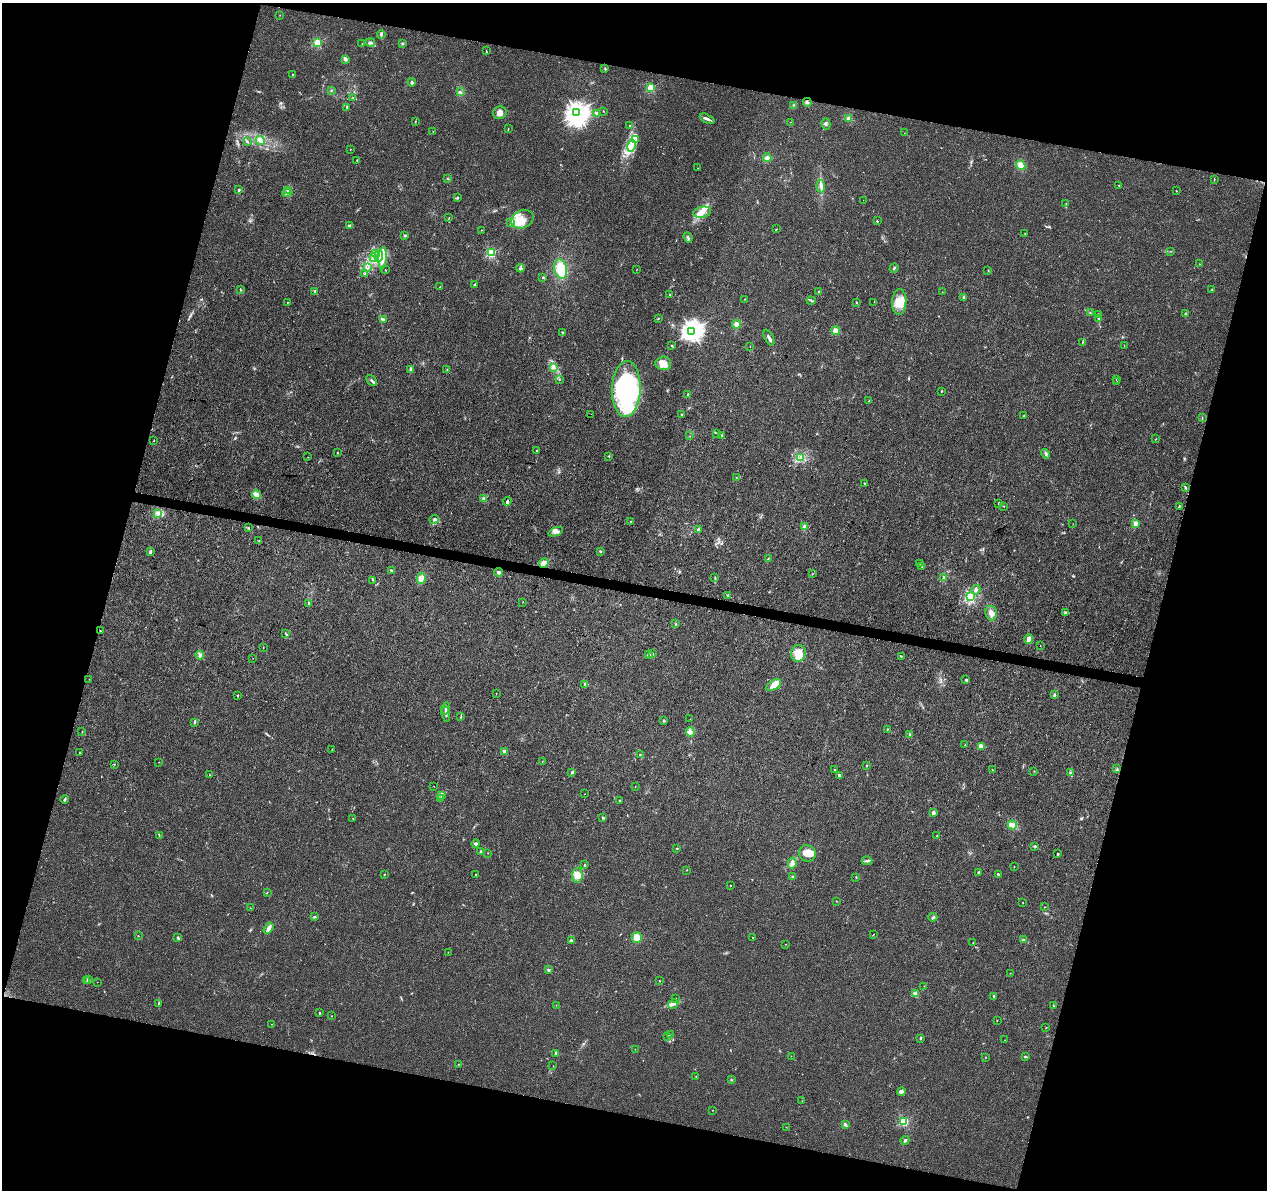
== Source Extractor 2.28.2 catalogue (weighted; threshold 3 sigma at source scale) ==
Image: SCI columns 2-5061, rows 227-4977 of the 5076 x 5262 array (HDU 1 of 3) = the unmasked area's bounding box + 8 px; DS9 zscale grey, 4 x 4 block average (1 PNG px = mean of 4 x 4 image px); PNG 1269 x 1192 px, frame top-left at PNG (2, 3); each listed source drawn as its Kron ellipse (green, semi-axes under 4 px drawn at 4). Shown black and unused: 31% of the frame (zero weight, under 3 of 4 exposures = <1% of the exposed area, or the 3 px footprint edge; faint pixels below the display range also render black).
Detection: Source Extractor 2.28.2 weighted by HDU 2 'WHT'. Background 0.0195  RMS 0.0029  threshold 0.0131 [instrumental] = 3 sigma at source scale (4.5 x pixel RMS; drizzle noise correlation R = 1.50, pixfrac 1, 0.0396/0.0396 arcsec/px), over >= 5 px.
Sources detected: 356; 2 too faint to see at this stretch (4 x 4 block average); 5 inside a brighter object's white glare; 1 cosmic-ray / hot-pixel residue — neither listed nor drawn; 7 coinciding with a brighter row at this scale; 30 inside a brighter listed object's ellipse — not listed separately; the other 311 listed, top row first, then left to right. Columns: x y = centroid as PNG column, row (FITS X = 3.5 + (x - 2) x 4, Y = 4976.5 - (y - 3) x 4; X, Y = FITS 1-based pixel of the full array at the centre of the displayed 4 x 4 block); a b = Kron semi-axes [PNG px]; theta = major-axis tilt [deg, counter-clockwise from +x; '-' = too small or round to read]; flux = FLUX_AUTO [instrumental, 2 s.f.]
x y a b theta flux
280 15 2 2 - 0.47
381 35 4 2 - 2.1
371 42 4 3 - 4.1
317 43 2 2 - 130
362 43 2 2 - 0.54
402 43 3 2 - 2
486 50 2 2 - 0.76
345 59 3 3 - 3.5
605 69 3 2 - 1.5
293 74 2 2 - 1.2
412 82 4 3 - 3.7
651 88 2 2 - 110
331 90 2 2 - 0.84
460 92 3 3 - 2.5
353 98 2 2 - 0.78
807 102 4 2 - 3.1
793 105 2 2 - 1.5
347 107 3 2 - 1.6
603 111 2 2 - 0.72
577 112 3 3 - 1200
500 113 7 6 - 9
596 113 3 3 - 3.7
849 118 4 3 - 3.5
707 119 8 2 -25 4.5
415 121 3 2 - 0.74
790 122 2 2 - 0.62
826 124 6 2 -73 2.5
629 125 2 2 - 0.78
508 129 2 2 - 0.99
433 131 2 2 - 0.81
904 133 2 2 - 0.26
636 140 4 2 - 2.6
260 141 5 2 - 3.7
247 142 3 2 - 1.3
631 146 6 3 77 7.2
350 150 2 2 - 0.54
767 158 4 3 - 5.7
357 160 2 2 - 2
1021 165 5 4 - 12
698 168 2 2 - 0.39
448 179 2 2 - 0.91
1214 179 3 2 - 1
1119 185 2 2 - 0.75
821 186 6 3 -83 7
238 190 3 2 - 2.2
287 190 2 2 - 0.9
1176 191 2 2 - 1.9
287 193 5 2 - 2.8
458 198 3 2 - 1.7
863 200 2 2 - 0.29
1066 204 3 2 - 1.2
702 212 9 5 11 14
449 218 2 2 - 0.63
522 219 11 8 24 21
877 221 2 2 - 1.9
511 223 2 2 - 1.7
350 226 4 3 - 2.6
777 229 2 2 - 0.75
481 230 2 2 - 0.53
1025 233 2 2 - 0.42
404 235 4 2 - 1.8
688 237 5 2 - 2.4
1171 251 2 2 - 0.61
491 253 2 2 - 190
376 254 4 2 - 3.6
379 256 6 3 83 6.7
373 257 2 2 - 1.5
383 258 11 4 86 12
1200 264 3 2 - 0.86
368 268 2 2 - 1.5
520 268 4 3 - 2.8
894 268 4 2 - 2.1
561 269 10 6 -77 34
385 270 2 2 - 0.75
637 270 2 2 - 0.47
988 270 2 2 - 0.76
364 274 2 2 - 1
543 278 2 2 - 4.3
474 285 3 2 - 1.4
440 287 2 2 - 0.77
240 289 2 2 - 0.85
1212 290 2 2 - 0.82
315 291 3 2 - 1.5
818 291 2 2 - 1.1
942 292 2 2 - 0.61
670 295 2 2 - 1.6
964 297 3 2 - 5.5
744 299 2 2 - 0.56
811 300 4 2 - 2.2
287 302 2 2 - 0.73
874 302 2 2 - 0.45
899 302 13 7 86 22
857 303 2 2 - 1.9
1090 313 2 2 - 0.9
1185 314 2 2 - 1.1
1098 315 4 2 - 1.6
1098 318 2 2 - 1.1
658 319 2 2 - 0.82
383 320 2 2 - 1
736 324 4 3 - 7.4
692 331 3 3 - 1000
836 331 4 3 - 5.2
562 332 2 2 - 0.8
769 338 9 2 -64 5.1
1082 343 3 2 - 1
672 346 3 2 - 1.4
750 346 2 2 - 0.37
1124 346 2 2 - 0.33
663 363 8 6 4 20
553 367 2 2 - 6.5
411 369 2 2 - 24
447 370 2 2 - 0.68
559 379 2 2 - 1.1
1116 379 2 2 - 0.47
372 381 6 2 -49 3.8
1117 381 2 2 - 0.52
626 389 28 14 88 300
941 391 2 2 - 2.5
688 394 2 2 - 4.9
869 401 2 2 - 0.85
591 414 2 2 - 1.4
681 414 2 2 - 3.3
1024 416 2 2 - 1.2
1202 417 2 2 - 0.97
717 433 2 2 - 1.2
722 435 2 2 - 1.1
690 436 2 2 - 0.41
1156 439 2 2 - 0.5
154 441 2 2 - 0.91
537 451 2 2 - 5.5
337 453 2 2 - 0.69
1046 454 5 3 - 3.3
609 456 2 2 - 1.1
308 457 2 2 - 0.56
800 458 4 2 - 3
736 477 2 2 - 0.37
865 484 3 2 - 1.1
1185 488 3 2 - 1.7
257 495 5 4 - 6.2
484 499 4 3 - 3.5
507 501 4 2 - 3.1
999 503 3 2 - 1.9
1179 506 2 2 - 0.78
1004 507 2 2 - 0.67
158 513 4 2 - 2.8
434 519 4 3 - 3.8
630 521 2 2 - 0.43
1135 523 2 2 - 36
1073 524 2 2 - 0.39
804 527 3 3 - 4.1
248 528 2 2 - 0.9
698 529 3 2 - 2
556 532 8 3 20 5.7
259 541 2 2 - 1.1
600 551 3 2 - 1.3
150 552 3 2 - 3.7
768 558 2 2 - 0.85
544 563 5 4 - 11
920 563 2 2 - 0.43
922 567 2 2 - 0.59
391 570 4 2 - 1.9
499 572 4 2 - 3.9
812 574 2 2 - 0.71
715 577 4 2 - 1.4
421 578 5 4 - 12
944 578 3 2 - 1.9
373 580 2 2 - 0.61
976 590 5 3 - 3.5
728 596 3 2 - 2
970 596 2 2 - 310
523 602 2 2 - 0.45
309 603 2 2 - 16
991 613 7 5 -76 10
1066 613 3 2 - 3.4
675 624 2 2 - 0.96
100 631 2 2 - 0.89
285 633 3 2 - 1.4
1028 639 5 2 - 11
1040 646 2 2 - 3.6
263 647 2 2 - 0.56
798 653 8 7 - 21
652 654 2 2 - 0.59
200 655 4 2 - 4.1
649 655 3 2 - 0.66
901 656 2 2 - 0.6
253 658 2 2 - 0.81
89 679 2 2 - 0.39
966 680 3 2 - 2
585 684 2 2 - 1.1
774 685 8 4 33 14
496 694 2 2 - 0.58
237 695 2 2 - 0.82
1054 695 3 2 - 2.8
446 709 6 2 75 3.4
446 714 8 2 -81 3.1
461 717 3 2 - 0.93
690 719 2 2 - 0.31
664 721 3 2 - 2.2
195 722 3 2 - 1.8
887 729 2 2 - 0.63
82 732 2 2 - 0.55
690 732 5 3 - 4.3
910 734 2 2 - 6.6
965 745 2 2 - 1.5
981 746 2 2 - 38
332 749 2 2 - 0.54
504 751 2 2 - 24
79 753 2 2 - 1.9
640 755 3 2 - 0.94
542 761 2 2 - 0.37
159 762 2 2 - 0.36
114 764 2 2 - 0.63
867 766 2 2 - 0.78
1117 769 2 2 - 1.1
834 770 2 2 - 1.9
992 770 3 2 - 1.1
1034 771 2 2 - 0.69
572 772 3 3 - 2.5
1071 773 2 2 - 1.3
210 775 2 2 - 0.41
839 775 2 2 - 9.2
434 786 2 2 - 2.3
635 786 2 2 - 1.2
585 794 2 2 - 0.32
441 795 3 2 - 2.2
65 799 4 2 - 2.3
441 799 2 2 - 0.54
620 801 3 2 - 1.1
933 813 2 2 - 20
353 818 2 2 - 0.85
603 818 2 2 - 5.4
1012 825 5 4 - 8.8
937 835 2 2 - 0.62
159 836 2 2 - 1.2
476 844 4 2 - 3.4
1035 846 4 2 - 2.4
677 849 3 2 - 1.1
480 852 3 3 - 2.9
488 853 2 2 - 0.49
807 853 8 8 - 26
1058 854 2 2 - 4.5
867 861 5 2 - 3.7
792 863 5 2 - 4.2
585 865 2 2 - 3.4
1014 866 2 2 - 1.1
687 870 2 2 - 0.53
979 872 4 2 - 2.5
384 874 2 2 - 0.51
476 874 3 2 - 1.2
998 874 2 2 - 2.6
577 875 7 5 85 10
793 877 2 2 - 1.2
856 877 2 2 - 1.1
730 885 2 2 - 1.8
267 893 2 2 - 0.66
836 901 2 2 - 0.66
1023 903 2 2 - 0.49
1044 907 2 2 - 0.45
250 908 2 2 - 0.76
315 917 3 2 - 0.87
933 917 4 2 - 3.7
268 928 6 3 57 9.8
874 934 3 2 - 0.58
138 936 2 2 - 0.51
178 937 2 2 - 0.78
753 937 2 2 - 1.1
637 938 5 5 - 14
571 940 4 3 - 2.6
1023 940 3 2 - 1.9
973 943 2 2 - 0.5
785 944 2 2 - 0.36
448 952 2 2 - 0.51
548 970 2 2 - 2
1010 973 2 2 - 0.46
89 980 2 2 - 0.61
87 981 3 2 - 1.4
659 981 2 2 - 0.48
97 982 2 2 - 0.33
924 986 2 2 - 0.61
916 994 2 2 - 52
994 996 3 2 - 1
676 998 2 2 - 0.34
158 1003 2 2 - 0.7
673 1004 5 3 - 4.6
556 1005 2 2 - 0.33
1054 1006 2 2 - 0.55
319 1013 2 2 - 4.1
331 1016 2 2 - 0.48
997 1020 2 2 - 1.6
272 1024 2 2 - 0.8
1046 1028 2 2 - 0.6
670 1035 2 2 - 0.77
668 1036 3 2 - 1.7
920 1038 3 2 - 1.2
1005 1040 2 2 - 0.6
635 1049 2 2 - 0.44
555 1053 3 2 - 2.4
791 1056 2 2 - 0.58
985 1057 2 2 - 0.56
1025 1057 3 2 - 2.2
459 1064 2 2 - 0.53
553 1066 2 2 - 0.29
696 1076 2 2 - 1.2
731 1080 3 2 - 1.3
901 1092 4 3 - 3.7
802 1101 2 2 - 0.49
712 1110 2 2 - 0.42
904 1121 2 2 - 160
845 1124 4 2 - 4.2
786 1127 2 2 - 0.32
905 1140 4 2 - 2.7
Diffuse or blended objects may show on this block-average render without a row.